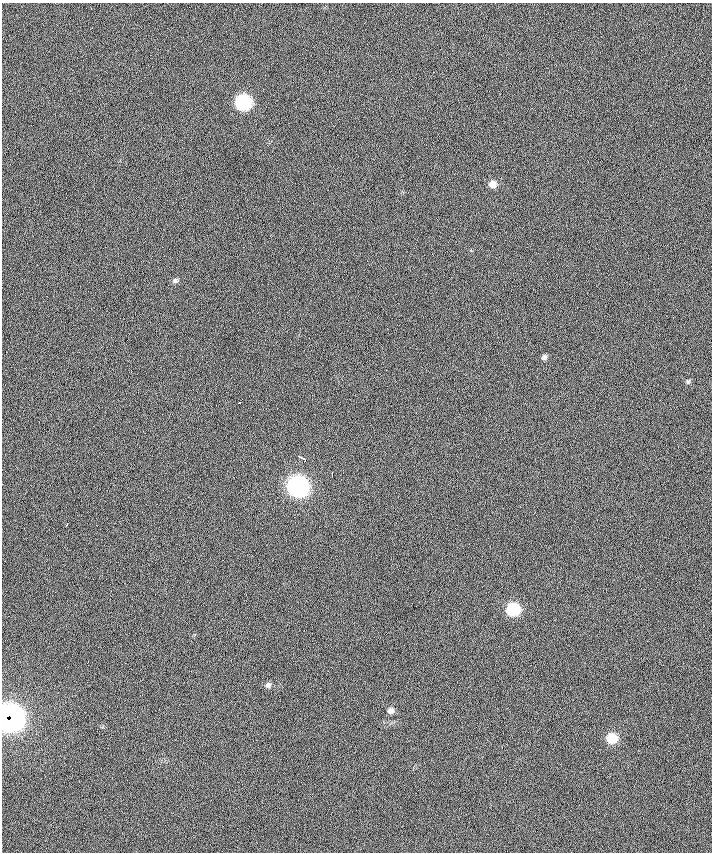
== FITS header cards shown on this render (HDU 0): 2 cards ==
NAXIS1  =                  710 /
NAXIS2  =                  850 /

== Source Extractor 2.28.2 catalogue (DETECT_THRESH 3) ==
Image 710 x 850 px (HDU 0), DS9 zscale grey, 1 PNG px = 1 image px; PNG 714 x 854 px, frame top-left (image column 1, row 850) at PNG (2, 3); no overlay
Background -0.0585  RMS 22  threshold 65.8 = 3 sigma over >= 5 px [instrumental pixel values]
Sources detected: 15; all 15 listed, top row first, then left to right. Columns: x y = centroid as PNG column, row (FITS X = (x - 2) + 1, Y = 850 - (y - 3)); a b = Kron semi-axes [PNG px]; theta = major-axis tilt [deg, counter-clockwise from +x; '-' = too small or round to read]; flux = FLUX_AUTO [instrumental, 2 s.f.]
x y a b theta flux
243 102 10 9 - 160000
492 184 8 8 - 11000
175 280 8 7 - 3500
544 357 7 6 - 3800
688 381 7 5 -54 2200
238 403 3 2 - 1900
303 458 9 3 -35 4700
332 474 4 2 - 1900
297 486 11 10 - 510000
66 525 4 2 - 2800
513 609 9 9 - 80000
268 685 8 7 - 4500
390 711 8 7 - 6600
10 718 14 14 - 890000
611 738 9 9 - 35000
At the frame edge (FLAGS 8, measured only in part): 1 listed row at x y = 10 718